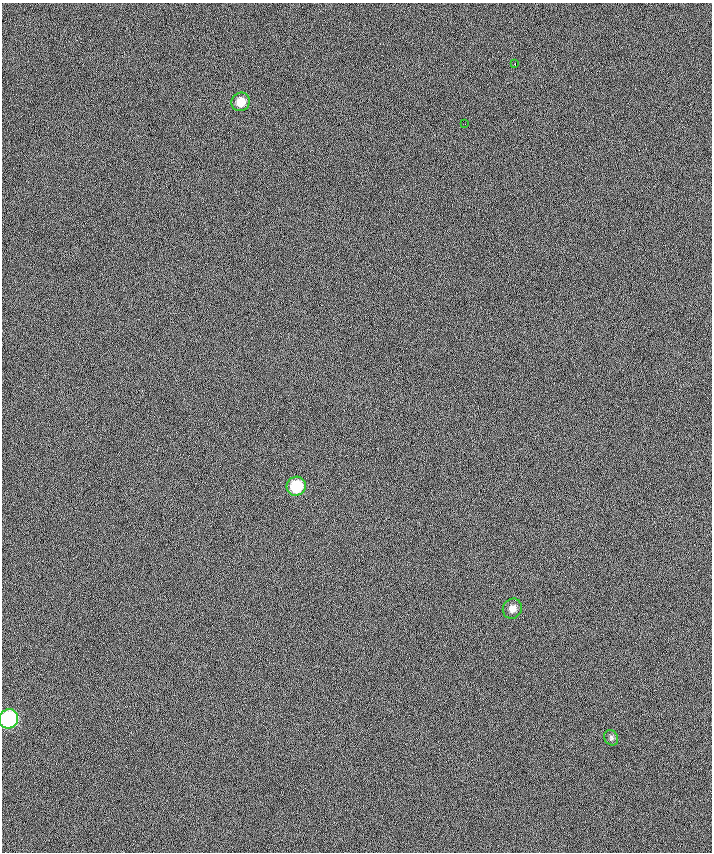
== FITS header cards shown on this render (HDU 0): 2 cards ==
NAXIS1  =                  710 /
NAXIS2  =                  850 /

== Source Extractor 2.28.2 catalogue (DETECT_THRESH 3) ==
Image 710 x 850 px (HDU 0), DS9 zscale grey, 1 PNG px = 1 image px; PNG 714 x 854 px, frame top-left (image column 1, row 850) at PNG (2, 3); each listed source drawn as its Kron ellipse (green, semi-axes under 4 px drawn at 4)
Background 19.5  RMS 33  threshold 99.1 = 3 sigma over >= 5 px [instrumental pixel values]
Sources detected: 7; all 7 listed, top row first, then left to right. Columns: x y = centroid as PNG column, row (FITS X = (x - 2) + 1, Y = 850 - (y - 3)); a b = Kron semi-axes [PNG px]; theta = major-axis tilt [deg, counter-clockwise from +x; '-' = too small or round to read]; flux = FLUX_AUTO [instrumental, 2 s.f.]
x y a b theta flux
515 64 2 2 - 1600
241 102 9 9 - 26000
465 124 2 2 - 4300
296 486 10 9 - 80000
512 609 10 9 - 14000
9 719 10 9 - 250000
611 738 8 6 -59 5700
At the frame edge (FLAGS 8, measured only in part): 1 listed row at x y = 9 719